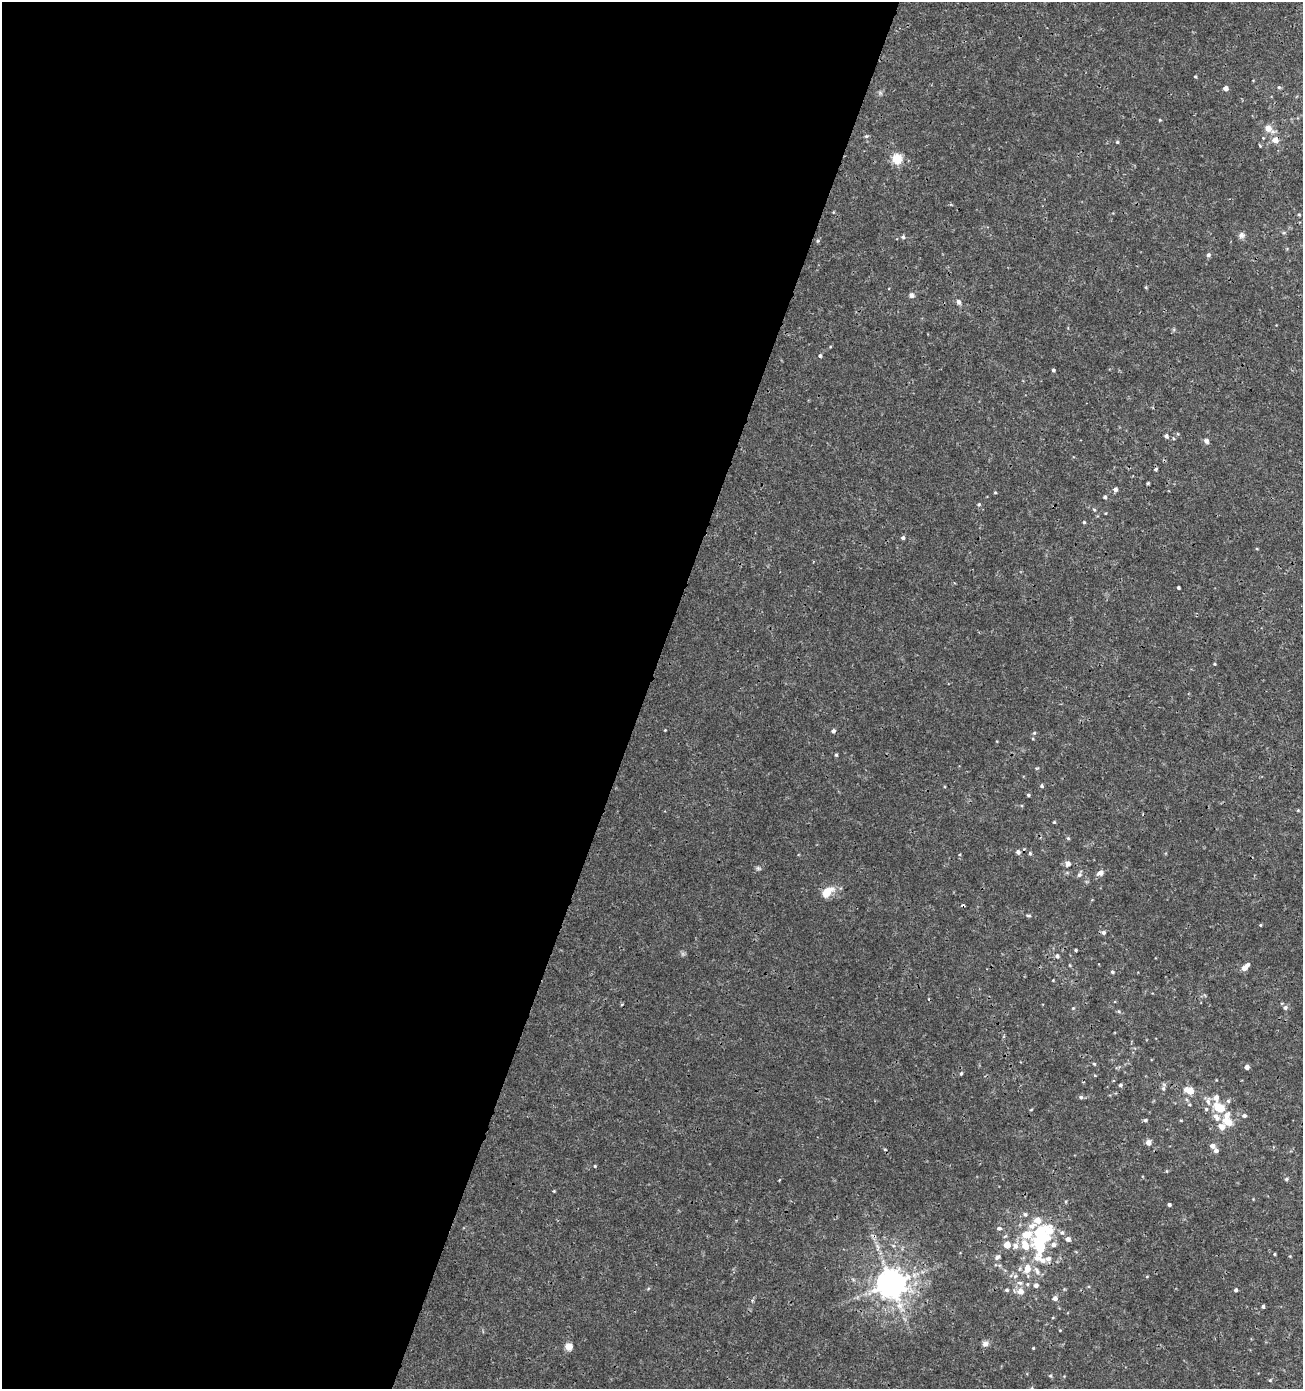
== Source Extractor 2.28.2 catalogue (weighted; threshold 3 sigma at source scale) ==
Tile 5 of 4 x 4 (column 1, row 2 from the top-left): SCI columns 277-1577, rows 2776-4162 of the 5692 x 5560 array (HDU 1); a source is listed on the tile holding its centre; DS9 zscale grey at full resolution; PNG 1305 x 1391 px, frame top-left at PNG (2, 2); no overlay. Shown black and unused: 50% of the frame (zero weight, under 3 of 4 exposures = <1% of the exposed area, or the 3 px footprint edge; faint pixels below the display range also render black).
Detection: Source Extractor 2.28.2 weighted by HDU 2 'WHT'; one run over the whole footprint, this tile lists its part. Background 0.00165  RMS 9.3e-04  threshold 0.0042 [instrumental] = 3 sigma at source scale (4.5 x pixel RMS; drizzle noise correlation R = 1.50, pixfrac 1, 0.0396/0.0396 arcsec/px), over >= 5 px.
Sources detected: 127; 2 inside a brighter object's white glare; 2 cosmic-ray / hot-pixel residue — not listed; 8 inside a brighter listed object's ellipse — not listed separately; the other 115 listed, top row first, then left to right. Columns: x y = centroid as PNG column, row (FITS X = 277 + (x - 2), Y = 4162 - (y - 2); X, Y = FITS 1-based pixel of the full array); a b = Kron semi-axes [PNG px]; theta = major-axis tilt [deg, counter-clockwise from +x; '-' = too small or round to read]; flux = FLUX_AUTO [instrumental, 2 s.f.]
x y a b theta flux
1195 76 4 3 - 0.098
1279 87 5 4 - 0.13
1225 88 4 4 - 0.55
1160 120 4 4 - 0.085
1268 129 11 7 -31 0.86
866 136 5 4 - 0.13
1263 138 3 3 - 0.067
1275 140 7 7 - 0.68
1117 142 4 4 - 0.11
897 159 12 11 - 1.5
1299 214 5 3 - 0.092
1284 233 6 4 1 0.11
1242 235 8 8 - 0.3
903 237 5 5 - 0.16
1208 255 6 5 - 0.2
1146 287 4 4 - 0.1
912 295 7 6 - 0.27
959 302 7 5 -65 0.29
820 356 5 4 - 0.13
1053 370 4 3 - 0.14
1166 436 5 4 - 0.22
1206 441 7 6 - 0.26
1156 469 4 4 - 0.14
1148 483 3 2 - 0.096
1115 489 5 5 - 0.27
995 492 5 3 - 0.086
1105 497 4 4 - 0.16
979 504 5 4 - 0.13
1094 510 4 4 - 0.096
1084 522 4 3 - 0.094
903 538 4 4 - 0.2
1178 587 3 3 - 0.16
1214 664 4 3 - 0.086
665 730 3 3 - 0.065
833 731 4 4 - 0.22
1034 733 5 4 - 0.1
836 755 4 4 - 0.11
1042 786 5 4 - 0.15
1028 795 4 4 - 0.12
1298 810 5 3 - 0.084
1054 822 4 4 - 0.098
1068 838 5 4 - 0.11
1018 852 6 6 - 0.26
1030 853 5 4 - 0.13
1068 864 6 6 - 0.39
758 868 6 5 - 0.17
1100 873 7 6 - 0.48
1079 875 7 5 62 0.19
827 892 17 10 38 1.3
1029 915 7 3 -1 0.13
1260 925 5 3 - 0.074
1103 933 6 6 - 0.23
1076 950 3 2 - 0.098
1057 956 5 5 - 0.23
1244 968 6 5 - 0.53
1112 972 4 4 - 0.14
1073 1008 4 4 - 0.083
1285 1008 6 5 - 0.29
1094 1064 5 3 - 0.095
1247 1067 5 5 - 0.39
961 1073 5 4 - 0.13
1095 1075 5 3 - 0.078
1120 1085 5 4 - 0.16
1163 1088 6 5 - 0.22
1190 1091 7 5 -23 1.9
1081 1097 6 5 - 0.18
1216 1098 7 6 - 0.51
1208 1101 12 6 -89 0.41
1228 1101 6 5 - 0.18
1189 1104 5 4 - 0.12
1219 1108 9 7 -29 2.3
1031 1110 4 3 - 0.071
1244 1115 6 5 - 0.22
1145 1120 5 4 - 0.15
1227 1120 20 12 -79 1.7
1148 1143 6 5 - 0.53
1212 1146 6 5 - 0.42
885 1149 5 3 - 0.095
1216 1150 5 5 - 0.33
595 1166 4 4 - 0.086
1286 1179 6 4 16 0.14
554 1191 3 3 - 0.084
1169 1205 4 4 - 0.15
1025 1214 6 5 - 0.17
1037 1220 8 8 - 0.76
999 1228 4 3 - 0.34
1062 1232 7 5 -73 0.21
1026 1235 13 9 20 1.3
1041 1238 16 11 15 3.9
1068 1239 6 5 - 0.35
1007 1245 6 5 - 1
1053 1245 7 6 - 0.36
1015 1246 9 8 - 0.51
1025 1246 10 8 -56 1.5
1274 1254 3 3 - 0.093
997 1257 8 5 29 0.27
1037 1258 17 12 -15 1.3
1027 1269 12 9 83 0.96
1037 1271 13 6 -63 0.45
1015 1276 7 4 44 0.17
891 1283 9 8 - 170
1020 1283 8 6 -13 0.32
1036 1285 5 5 - 0.32
1007 1290 5 4 - 0.15
1236 1290 4 4 - 0.19
1020 1291 8 7 - 0.66
1055 1298 6 6 - 0.34
900 1305 12 9 -77 0.81
1263 1306 4 3 - 0.19
985 1344 7 7 - 0.38
569 1346 7 7 - 0.75
1033 1348 3 3 - 0.078
1050 1376 5 5 - 0.14
1270 1380 5 4 - 0.096
1032 1388 5 4 - 0.094
Overlapping masked pixels (flux is a lower limit): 1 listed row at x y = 1275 140
Isophote crosses this tile's border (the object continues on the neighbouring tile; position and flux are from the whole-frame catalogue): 1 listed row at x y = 1032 1388